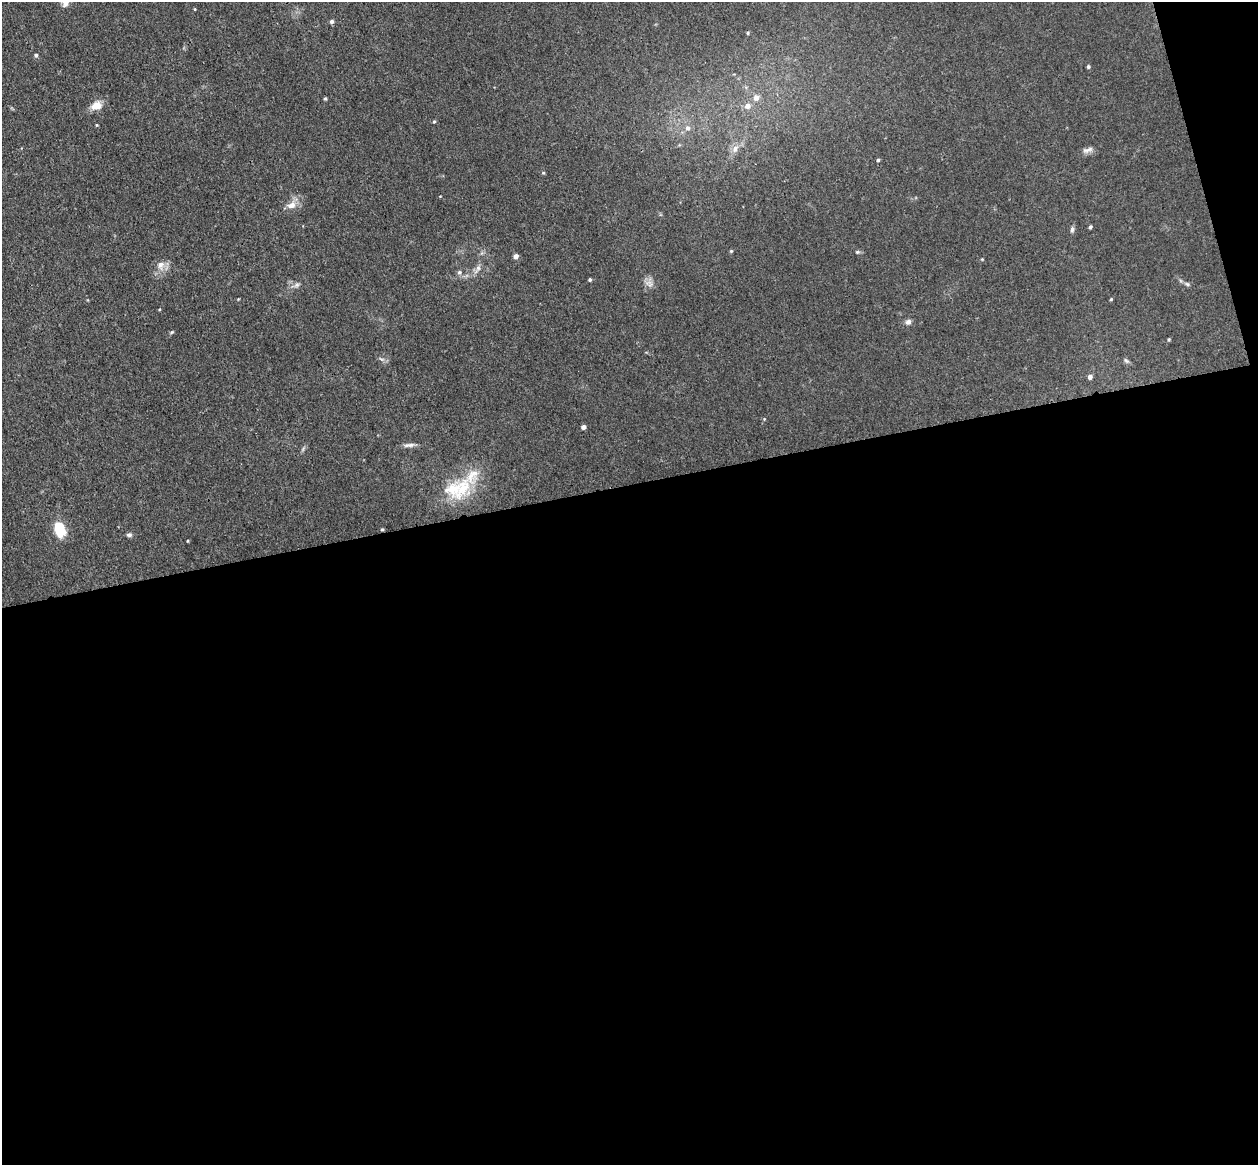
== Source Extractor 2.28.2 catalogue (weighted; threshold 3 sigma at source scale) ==
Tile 16 of 4 x 4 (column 4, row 4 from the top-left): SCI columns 3824-5079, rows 155-1317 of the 5135 x 5078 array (HDU 1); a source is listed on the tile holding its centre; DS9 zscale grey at full resolution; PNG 1260 x 1167 px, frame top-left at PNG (2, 2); no overlay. Shown black and unused: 60% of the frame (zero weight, under 3 of 4 exposures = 6% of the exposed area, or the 3 px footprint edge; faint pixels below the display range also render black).
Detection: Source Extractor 2.28.2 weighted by HDU 2 'WHT'; one run over the whole footprint, this tile lists its part. Background 0.0396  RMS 0.0045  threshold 0.0201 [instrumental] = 3 sigma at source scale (4.5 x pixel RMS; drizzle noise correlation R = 1.50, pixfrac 1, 0.05/0.05 arcsec/px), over >= 5 px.
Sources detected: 44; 1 inside a brighter listed object's ellipse — not listed separately; the other 43 listed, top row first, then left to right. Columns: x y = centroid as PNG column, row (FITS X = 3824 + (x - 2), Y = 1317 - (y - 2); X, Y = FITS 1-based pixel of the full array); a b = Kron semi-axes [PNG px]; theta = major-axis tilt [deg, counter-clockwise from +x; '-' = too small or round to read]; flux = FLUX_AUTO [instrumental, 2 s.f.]
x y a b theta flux
65 2 10 8 34 2.9
195 9 4 3 - 0.35
332 22 5 5 - 1.1
748 33 4 4 - 0.48
36 55 5 4 - 0.86
1088 67 4 4 - 0.76
325 98 4 3 - 0.6
756 98 7 6 - 2.8
96 105 15 10 12 4.7
747 106 7 7 - 2.8
434 121 4 4 - 0.48
688 128 7 7 - 1.9
735 149 11 6 82 2.3
1087 150 16 7 17 2.1
878 160 4 4 - 0.57
543 173 5 4 - 0.5
291 205 14 9 20 3.8
1090 227 4 3 - 0.79
1072 229 8 5 82 1.1
731 251 4 4 - 0.48
857 252 6 5 - 0.66
516 256 5 4 - 2.1
982 259 4 4 - 0.34
160 265 11 9 40 3.5
477 269 16 6 59 2.3
459 272 7 5 44 0.94
590 280 4 4 - 0.68
649 283 12 8 -25 2.5
1187 284 7 5 -23 0.88
297 285 8 6 21 1.2
1111 299 4 3 - 0.45
908 322 7 7 - 1.6
172 332 5 4 - 0.52
1169 340 5 4 - 0.5
1126 361 8 5 -48 0.95
1090 377 5 4 - 1.9
583 427 4 4 - 1.5
409 445 16 5 5 1.9
463 488 41 18 62 20
59 529 14 9 -69 16
382 529 4 4 - 0.47
129 535 7 5 6 1.1
188 541 4 3 - 0.34
Isophote crosses this tile's border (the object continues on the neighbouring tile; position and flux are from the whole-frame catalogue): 1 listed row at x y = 65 2